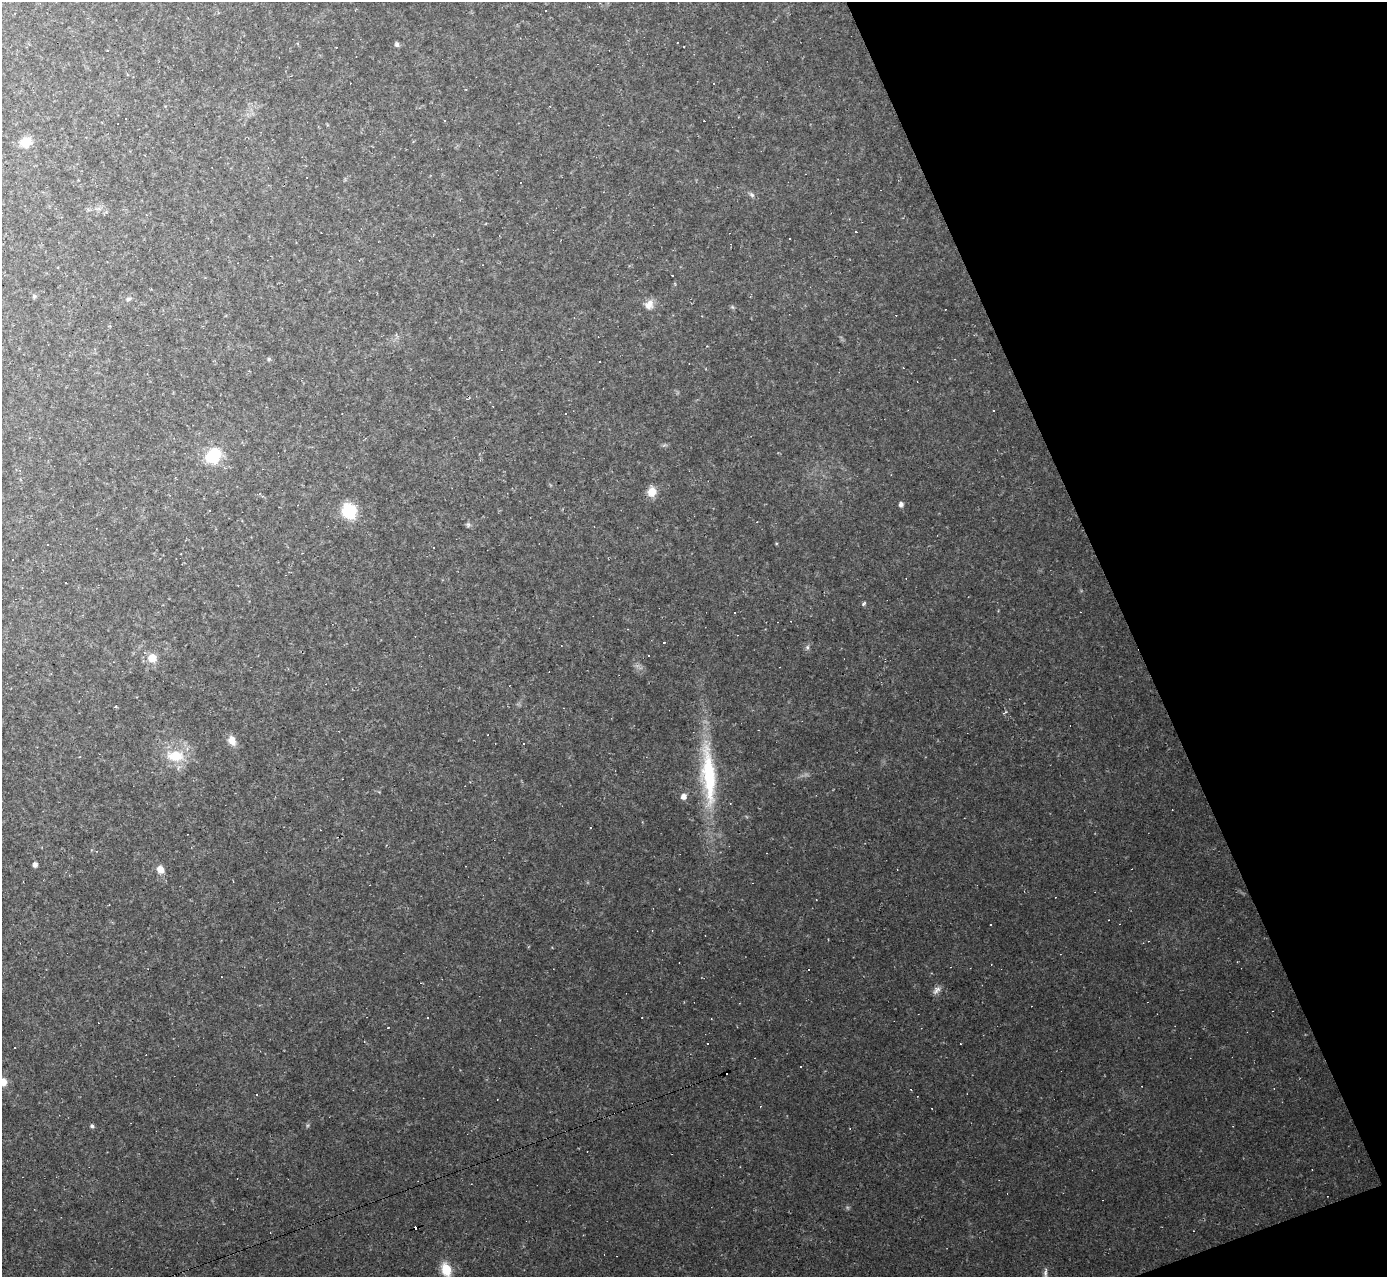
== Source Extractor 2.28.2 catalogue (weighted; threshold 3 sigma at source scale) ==
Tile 12 of 4 x 4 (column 4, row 3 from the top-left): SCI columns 4155-5539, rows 1553-2827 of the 5539 x 5526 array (HDU 1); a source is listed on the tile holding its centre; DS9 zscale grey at full resolution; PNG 1389 x 1279 px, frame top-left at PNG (2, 2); no overlay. Shown black and unused: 19% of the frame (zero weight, under 2 of 3 exposures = <1% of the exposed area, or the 3 px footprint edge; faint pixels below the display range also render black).
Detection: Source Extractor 2.28.2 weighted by HDU 2 'WHT'; one run over the whole footprint, this tile lists its part. Background 0.0438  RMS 0.0071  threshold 0.032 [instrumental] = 3 sigma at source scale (4.5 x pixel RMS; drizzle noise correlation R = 1.50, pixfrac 1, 0.05/0.05 arcsec/px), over >= 5 px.
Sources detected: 94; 1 too faint to see at this stretch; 46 cosmic-ray / hot-pixel residue — not listed; the other 47 listed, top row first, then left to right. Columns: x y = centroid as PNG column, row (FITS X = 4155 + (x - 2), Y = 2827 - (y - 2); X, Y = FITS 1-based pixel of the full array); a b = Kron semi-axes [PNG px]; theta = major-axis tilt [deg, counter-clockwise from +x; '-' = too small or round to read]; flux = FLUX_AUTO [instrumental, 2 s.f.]
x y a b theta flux
546 11 3 3 - 5.4
397 44 7 5 -73 1.7
26 142 12 10 19 14
752 195 9 6 -39 2.1
34 296 6 5 - 1.2
129 299 7 6 - 1.8
649 304 14 11 62 6.2
732 307 6 5 - 1.1
269 359 5 5 - 1.5
955 359 3 3 - 0.6
566 414 3 2 - 0.57
664 445 8 4 36 1.2
213 456 15 12 44 35
20 470 4 3 - 0.71
652 492 11 10 - 8.8
263 496 5 4 - 1.2
901 504 4 4 - 3.1
210 510 2 2 - 0.62
349 511 11 9 -60 44
468 524 7 6 - 1.6
776 543 5 3 - 0.65
863 604 8 3 40 1.2
664 643 3 3 - 1.2
807 647 7 5 87 1.8
648 656 3 3 - 1.3
152 658 7 7 - 14
232 740 12 9 -64 7
175 756 20 13 -4 22
708 775 88 18 -85 77
683 796 6 5 - 4.8
1172 810 2 2 - 0.57
590 827 3 3 - 2.1
35 865 4 4 - 3.6
160 869 9 7 -61 7
816 899 3 2 - 0.72
808 969 3 3 - 1.7
937 990 12 8 54 3.5
427 1017 3 3 - 1.6
388 1028 3 2 - 0.95
707 1044 3 3 - 2.2
15 1047 3 2 - 0.98
800 1067 3 3 - 2.6
3 1082 9 8 - 6.7
92 1126 5 4 - 1.7
1312 1170 3 2 - 0.42
446 1270 14 9 -71 18
1045 1273 15 5 86 2.8
Isophote crosses this tile's border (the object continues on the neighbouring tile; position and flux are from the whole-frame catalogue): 3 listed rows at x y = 3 1082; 446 1270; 1045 1273